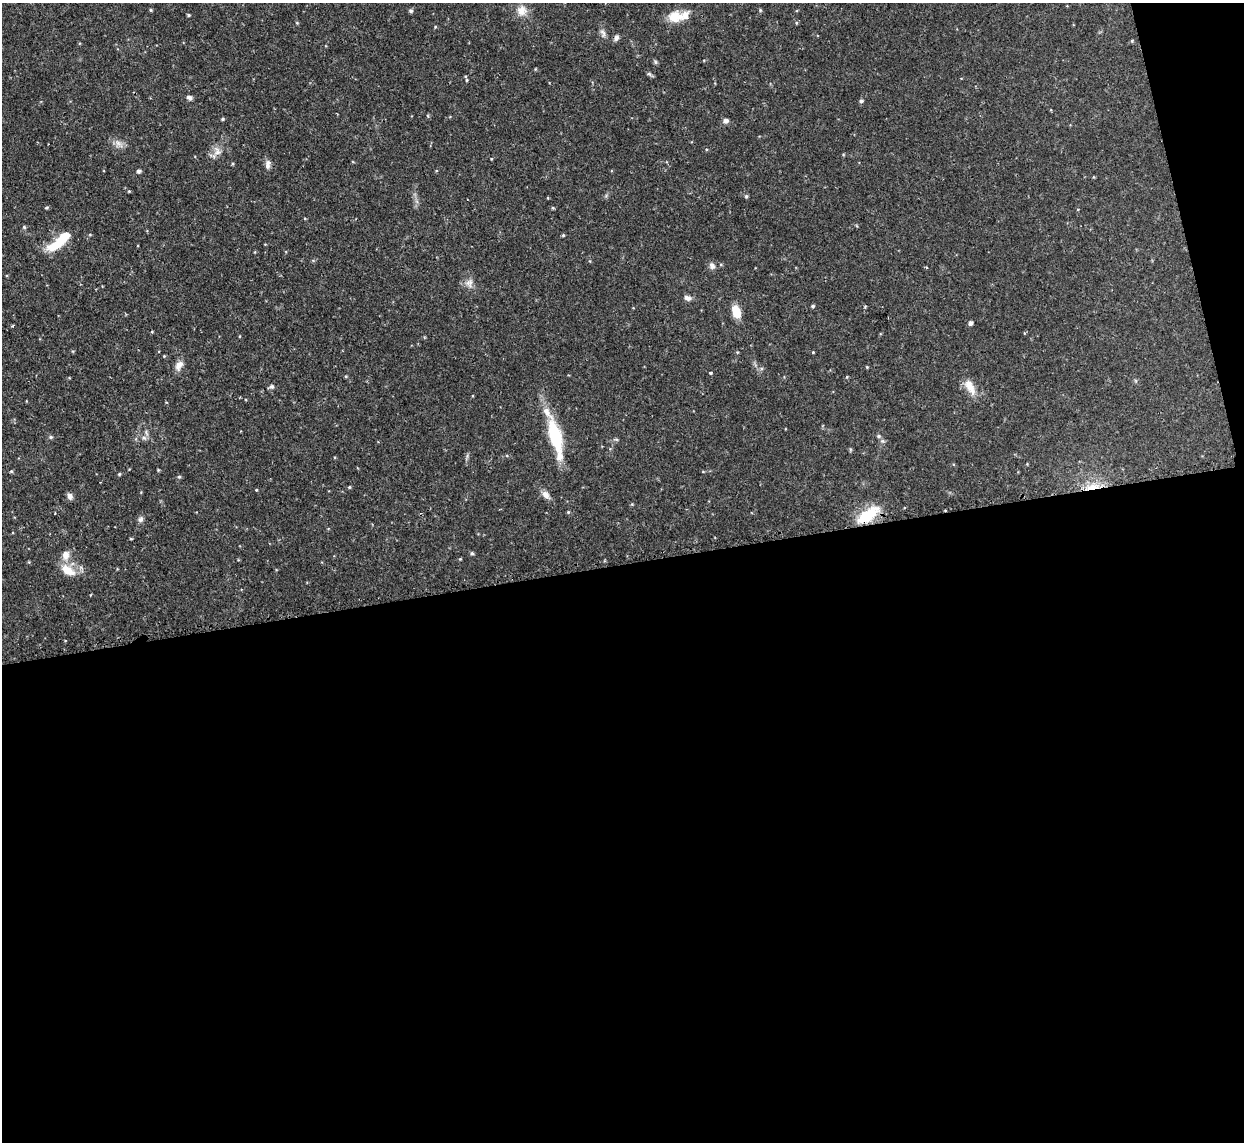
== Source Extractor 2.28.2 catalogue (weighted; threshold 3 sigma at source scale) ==
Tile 16 of 4 x 4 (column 4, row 4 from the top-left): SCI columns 3728-4969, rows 143-1282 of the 5000 x 4970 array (HDU 1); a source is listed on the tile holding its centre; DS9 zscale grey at full resolution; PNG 1246 x 1144 px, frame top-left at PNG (2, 3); no overlay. Shown black and unused: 53% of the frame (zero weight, under 2 of 3 exposures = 2% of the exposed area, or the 3 px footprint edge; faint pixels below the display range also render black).
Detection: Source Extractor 2.28.2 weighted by HDU 2 'WHT'; one run over the whole footprint, this tile lists its part. Background 0.0761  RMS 0.0042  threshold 0.019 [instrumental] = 3 sigma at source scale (4.5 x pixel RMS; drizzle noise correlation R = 1.50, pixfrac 1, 0.05/0.05 arcsec/px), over >= 5 px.
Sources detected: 68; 1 inside a brighter object's white glare — not listed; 4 inside a brighter listed object's ellipse — not listed separately; the other 63 listed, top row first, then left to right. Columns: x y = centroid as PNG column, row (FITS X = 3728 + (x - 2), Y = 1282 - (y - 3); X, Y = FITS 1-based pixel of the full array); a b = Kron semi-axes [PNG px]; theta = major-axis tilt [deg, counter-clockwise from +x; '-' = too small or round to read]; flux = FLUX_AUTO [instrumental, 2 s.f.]
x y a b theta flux
151 10 4 3 - 0.51
760 10 5 3 - 0.44
411 11 5 5 - 0.84
521 12 17 11 4 3.8
188 15 4 3 - 0.53
675 17 18 15 -1 6.5
297 23 5 4 - 0.41
435 27 4 3 - 0.36
603 33 12 6 -66 1.6
616 38 7 6 - 1.3
1132 41 4 4 - 0.41
655 62 6 4 -89 0.59
649 74 8 4 -36 0.73
467 80 5 3 - 0.37
189 98 7 5 -21 1.2
861 101 5 4 - 0.75
223 119 5 4 - 0.53
726 121 7 6 - 1.3
118 143 10 6 -30 2
217 152 11 10 - 2.7
268 164 12 7 86 1.8
139 171 5 4 - 0.97
746 196 5 4 - 0.63
47 208 6 3 19 0.42
24 227 5 5 - 0.56
563 235 4 4 - 0.46
62 239 21 10 49 9.9
712 266 9 7 -70 1.6
469 282 12 6 28 2
688 298 9 6 -18 1.7
813 306 5 4 - 0.63
736 312 11 7 -72 8.6
970 323 4 4 - 1.4
12 326 4 3 - 0.41
813 352 3 3 - 0.35
164 356 4 4 - 0.37
179 365 13 8 54 3
867 367 3 3 - 0.35
710 373 3 3 - 0.88
272 387 6 6 - 0.91
970 387 24 9 -63 5.2
241 431 3 2 - 0.27
555 436 35 12 -75 23
878 436 5 5 - 0.62
51 437 6 4 21 0.64
144 438 7 4 -1 0.95
616 439 6 4 -18 0.52
11 471 5 4 - 0.47
119 474 5 4 - 0.47
179 477 5 5 - 0.53
349 487 4 4 - 0.45
1093 487 19 7 10 5.5
256 490 3 3 - 0.59
546 495 11 7 -46 2.4
70 496 8 6 -64 1.5
568 512 4 4 - 0.44
868 515 29 12 34 15
141 519 8 7 - 1.2
131 539 4 3 - 0.35
472 553 5 4 - 0.7
66 555 12 9 84 3.4
460 559 4 4 - 0.34
68 570 22 11 -33 6.4
Overlapping masked pixels (flux is a lower limit): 2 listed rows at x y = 1093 487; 868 515